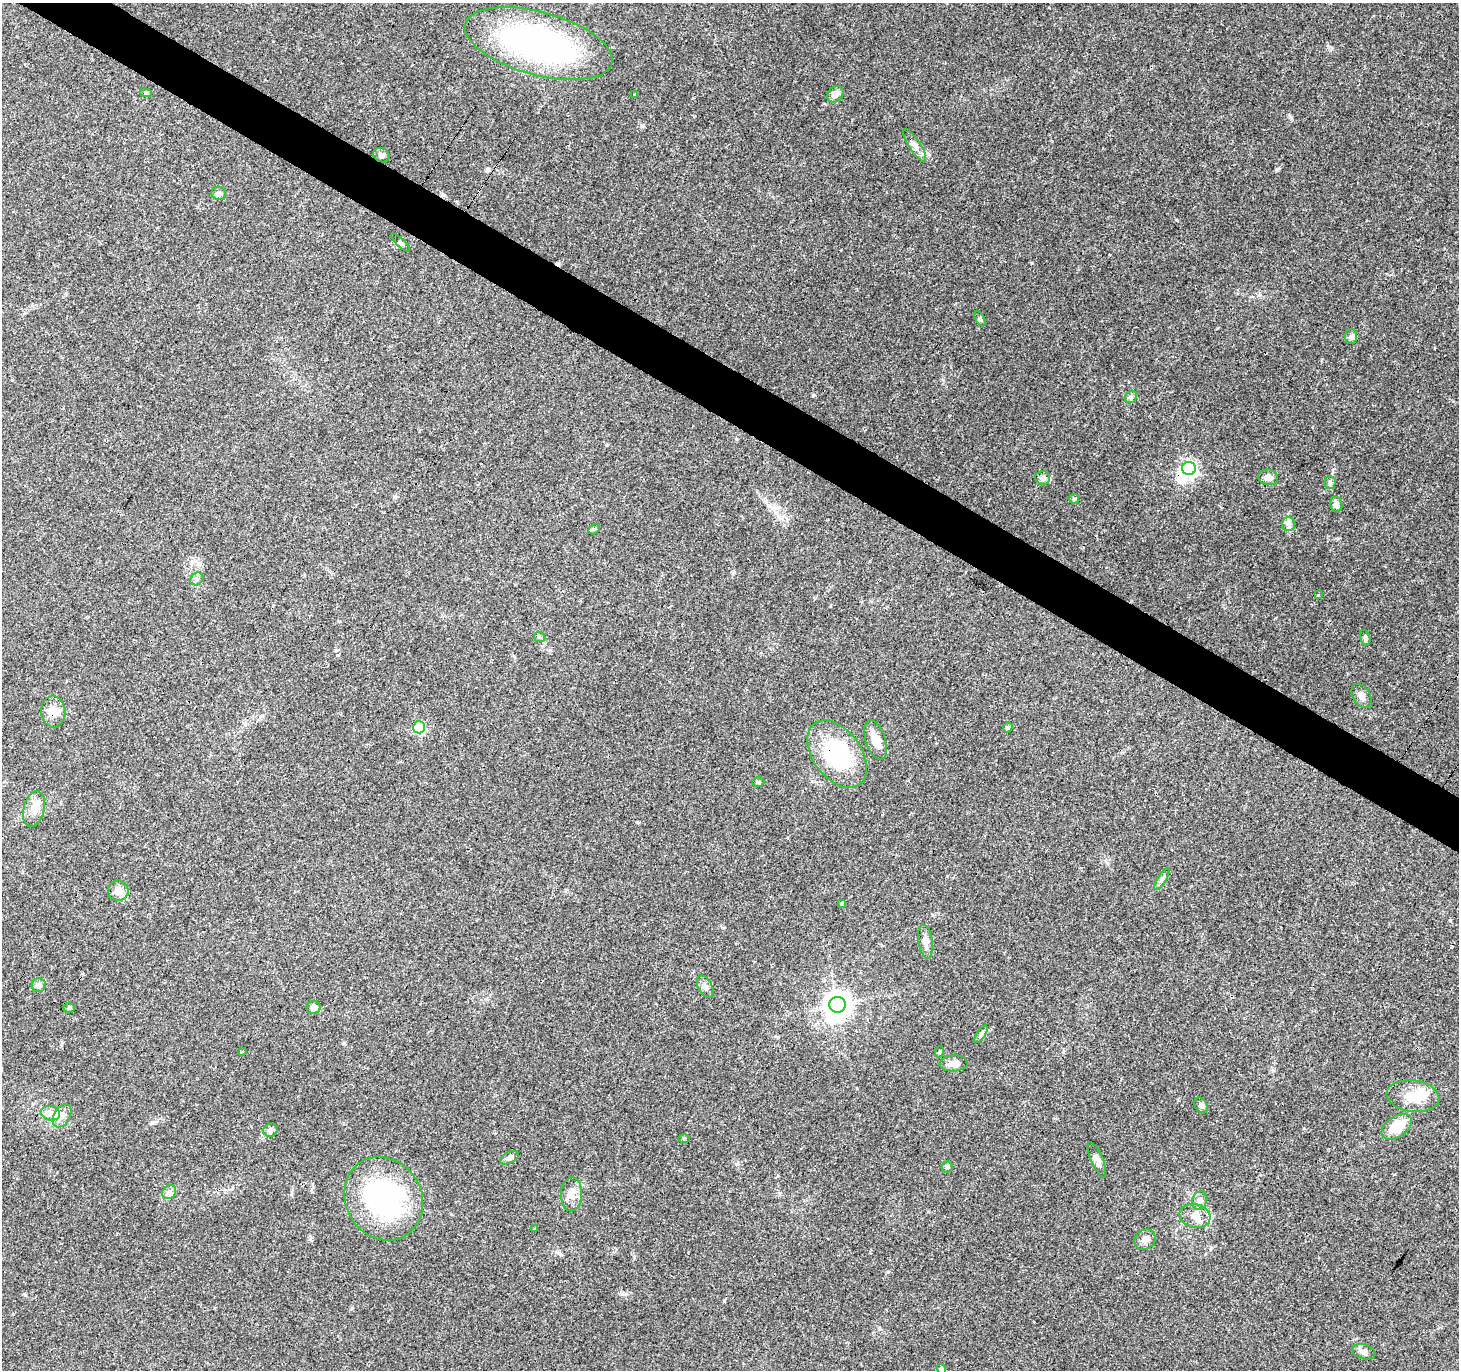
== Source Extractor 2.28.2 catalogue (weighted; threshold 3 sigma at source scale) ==
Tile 11 of 4 x 4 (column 3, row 3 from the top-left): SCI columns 2955-4411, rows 1614-2981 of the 5957 x 6001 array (HDU 1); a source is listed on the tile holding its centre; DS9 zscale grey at full resolution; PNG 1461 x 1372 px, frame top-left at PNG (2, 3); each listed source drawn as its Kron ellipse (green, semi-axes under 4 px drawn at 4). Shown black and unused: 4% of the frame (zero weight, under 3 of 4 exposures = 3% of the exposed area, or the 3 px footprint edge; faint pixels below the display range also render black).
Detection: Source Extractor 2.28.2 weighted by HDU 2 'WHT'; one run over the whole footprint, this tile lists its part. Background 0.0398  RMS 0.0029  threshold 0.0131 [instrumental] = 3 sigma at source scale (4.5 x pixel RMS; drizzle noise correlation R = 1.50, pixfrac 1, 0.0396/0.0396 arcsec/px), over >= 5 px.
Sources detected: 69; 3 inside a brighter object's white glare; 2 cosmic-ray / hot-pixel residue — neither listed nor drawn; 1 inside a brighter listed object's ellipse — not listed separately; the other 63 listed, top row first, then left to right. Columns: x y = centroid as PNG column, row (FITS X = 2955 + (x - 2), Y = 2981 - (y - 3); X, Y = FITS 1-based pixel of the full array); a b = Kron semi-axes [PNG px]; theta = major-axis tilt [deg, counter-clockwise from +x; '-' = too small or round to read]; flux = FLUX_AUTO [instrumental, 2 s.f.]
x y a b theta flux
539 44 76 31 -15 82
146 93 6 4 -18 0.34
635 94 3 3 - 0.52
835 94 9 7 45 1.9
915 145 19 5 -57 1.6
381 155 8 7 - 1.1
219 193 7 6 - 0.7
400 243 12 4 -43 0.59
980 319 8 4 -62 0.54
1351 336 7 6 - 0.77
1131 397 7 5 47 0.61
1189 468 7 6 - 71
1268 477 10 8 -8 1.9
1043 478 7 6 - 1.3
1330 482 6 5 - 0.56
1074 499 5 5 - 0.4
1336 504 7 6 - 1.2
1288 524 7 6 - 0.94
594 529 6 4 29 0.48
197 579 7 6 - 0.67
1318 595 3 3 - 0.38
539 637 6 5 - 0.39
1365 638 8 5 -72 0.59
1362 696 13 8 -57 1.6
53 712 16 12 -85 3.1
419 727 6 6 - 28
1008 727 5 4 - 0.6
876 740 20 10 -72 3.8
837 754 38 24 -53 28
758 782 6 5 - 0.44
34 809 18 10 76 2.9
1162 879 12 3 59 0.69
118 891 10 10 - 2.3
841 904 4 3 - 2.3
925 941 17 7 -81 1.7
39 985 7 7 - 1.1
705 987 12 7 -62 1.5
838 1005 8 8 - 280
314 1007 7 6 - 1.6
69 1008 5 5 - 0.45
981 1034 10 4 57 0.71
242 1052 3 2 - 0.31
939 1052 6 3 70 0.33
954 1063 14 8 4 2.6
1413 1096 26 15 -8 6.2
1201 1105 8 6 -57 0.97
50 1113 10 7 -16 1.6
62 1116 12 8 59 2
1397 1127 17 10 35 7
270 1130 7 6 - 1
684 1138 6 4 -1 0.33
509 1158 10 5 27 0.98
1097 1160 19 6 -67 1.6
947 1167 5 5 - 0.58
169 1192 8 6 44 1
571 1194 17 10 88 2.5
384 1199 43 38 -59 51
1200 1200 9 7 72 1.4
1195 1216 16 12 -14 3
534 1229 3 2 - 0.36
1145 1240 11 9 40 1.6
1364 1352 12 7 -16 1.4
941 1369 5 4 - 0.78
Overlapping masked pixels (flux is a lower limit): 2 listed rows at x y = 53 712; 837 754
Isophote crosses this tile's border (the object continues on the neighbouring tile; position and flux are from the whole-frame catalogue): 1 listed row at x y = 941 1369
Unlisted compact peaks at least as high as the median listed source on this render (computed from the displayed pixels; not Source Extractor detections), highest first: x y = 1176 220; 1277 169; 1290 117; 813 395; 1032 263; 642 126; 1450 920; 25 1295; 734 572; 888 1272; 737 1164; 949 415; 1331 49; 344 1043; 637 822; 352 1308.